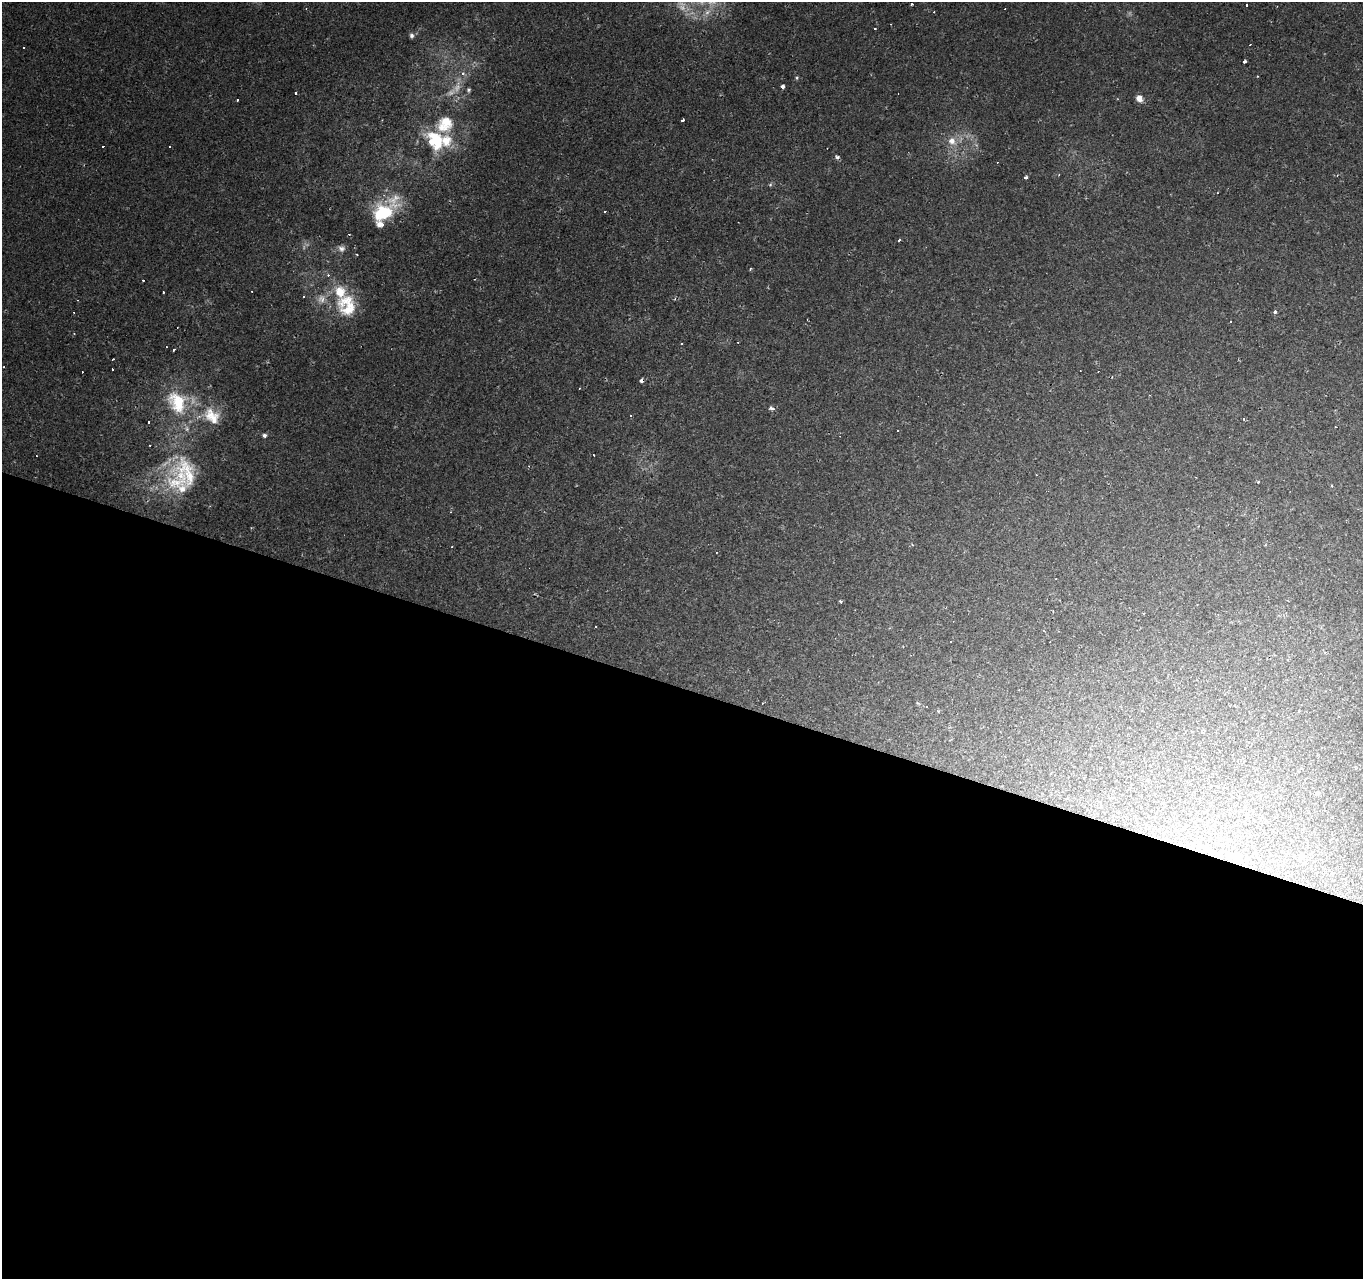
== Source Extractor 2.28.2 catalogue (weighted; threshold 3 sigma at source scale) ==
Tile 14 of 4 x 4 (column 2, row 4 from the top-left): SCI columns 1368-2728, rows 277-1553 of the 5451 x 5596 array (HDU 1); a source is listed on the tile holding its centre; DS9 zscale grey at full resolution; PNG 1365 x 1281 px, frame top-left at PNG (2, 2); no overlay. Shown black and unused: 46% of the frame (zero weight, under 2 of 3 exposures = <1% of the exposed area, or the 3 px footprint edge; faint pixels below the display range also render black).
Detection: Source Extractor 2.28.2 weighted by HDU 2 'WHT'; one run over the whole footprint, this tile lists its part. Background 0.00169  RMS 0.002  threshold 0.00919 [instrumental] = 3 sigma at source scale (4.5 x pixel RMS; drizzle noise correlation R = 1.50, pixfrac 1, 0.0396/0.0396 arcsec/px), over >= 5 px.
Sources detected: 106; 6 too faint to see at this stretch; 42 cosmic-ray / hot-pixel residue — not listed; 9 inside a brighter listed object's ellipse — not listed separately; the other 49 listed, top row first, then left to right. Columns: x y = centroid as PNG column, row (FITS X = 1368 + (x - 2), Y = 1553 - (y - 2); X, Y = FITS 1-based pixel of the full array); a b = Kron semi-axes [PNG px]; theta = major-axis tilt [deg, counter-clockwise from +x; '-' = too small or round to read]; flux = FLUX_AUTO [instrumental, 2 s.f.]
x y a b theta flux
911 4 3 3 - 0.51
412 36 7 6 - 0.59
1244 61 4 3 - 0.63
797 78 5 4 - 0.26
783 86 4 3 - 0.86
469 90 6 4 89 0.34
296 93 3 3 - 0.38
1139 98 7 6 - 1.6
237 100 3 3 - 0.4
682 121 3 3 - 1.6
437 140 33 19 -61 9.5
952 141 11 10 - 2.1
169 147 3 3 - 0.49
837 157 6 5 - 0.51
1026 177 4 3 - 0.47
770 185 6 5 - 0.3
1218 193 3 2 - 0.23
604 212 3 3 - 0.74
383 213 25 21 27 11
900 240 3 3 - 0.85
341 248 11 8 -36 0.99
750 269 4 3 - 0.2
143 280 3 3 - 0.25
304 296 3 2 - 0.23
347 305 33 27 -73 9.9
1275 312 4 3 - 0.58
1230 321 3 3 - 0.35
174 349 3 3 - 0.9
113 359 3 2 - 0.26
642 380 4 3 - 1.3
177 402 37 28 -65 13
771 408 4 3 - 1.3
212 416 28 20 -45 6.6
1244 419 3 3 - 6.2
898 431 3 2 - 0.26
264 435 5 4 - 0.62
187 472 55 29 -64 14
1258 482 4 3 - 0.22
1332 485 4 3 - 0.21
841 602 4 3 - 0.31
918 703 5 3 - 0.26
927 707 3 2 - 0.18
1051 773 3 2 - 0.17
1147 780 5 5 - 0.34
1318 793 5 5 - 0.57
1186 827 5 4 - 0.54
1188 846 11 4 -27 0.72
1204 849 11 5 52 0.77
1301 856 7 5 78 0.69
Overlapping masked pixels (flux is a lower limit): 3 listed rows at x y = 642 380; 1188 846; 1204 849